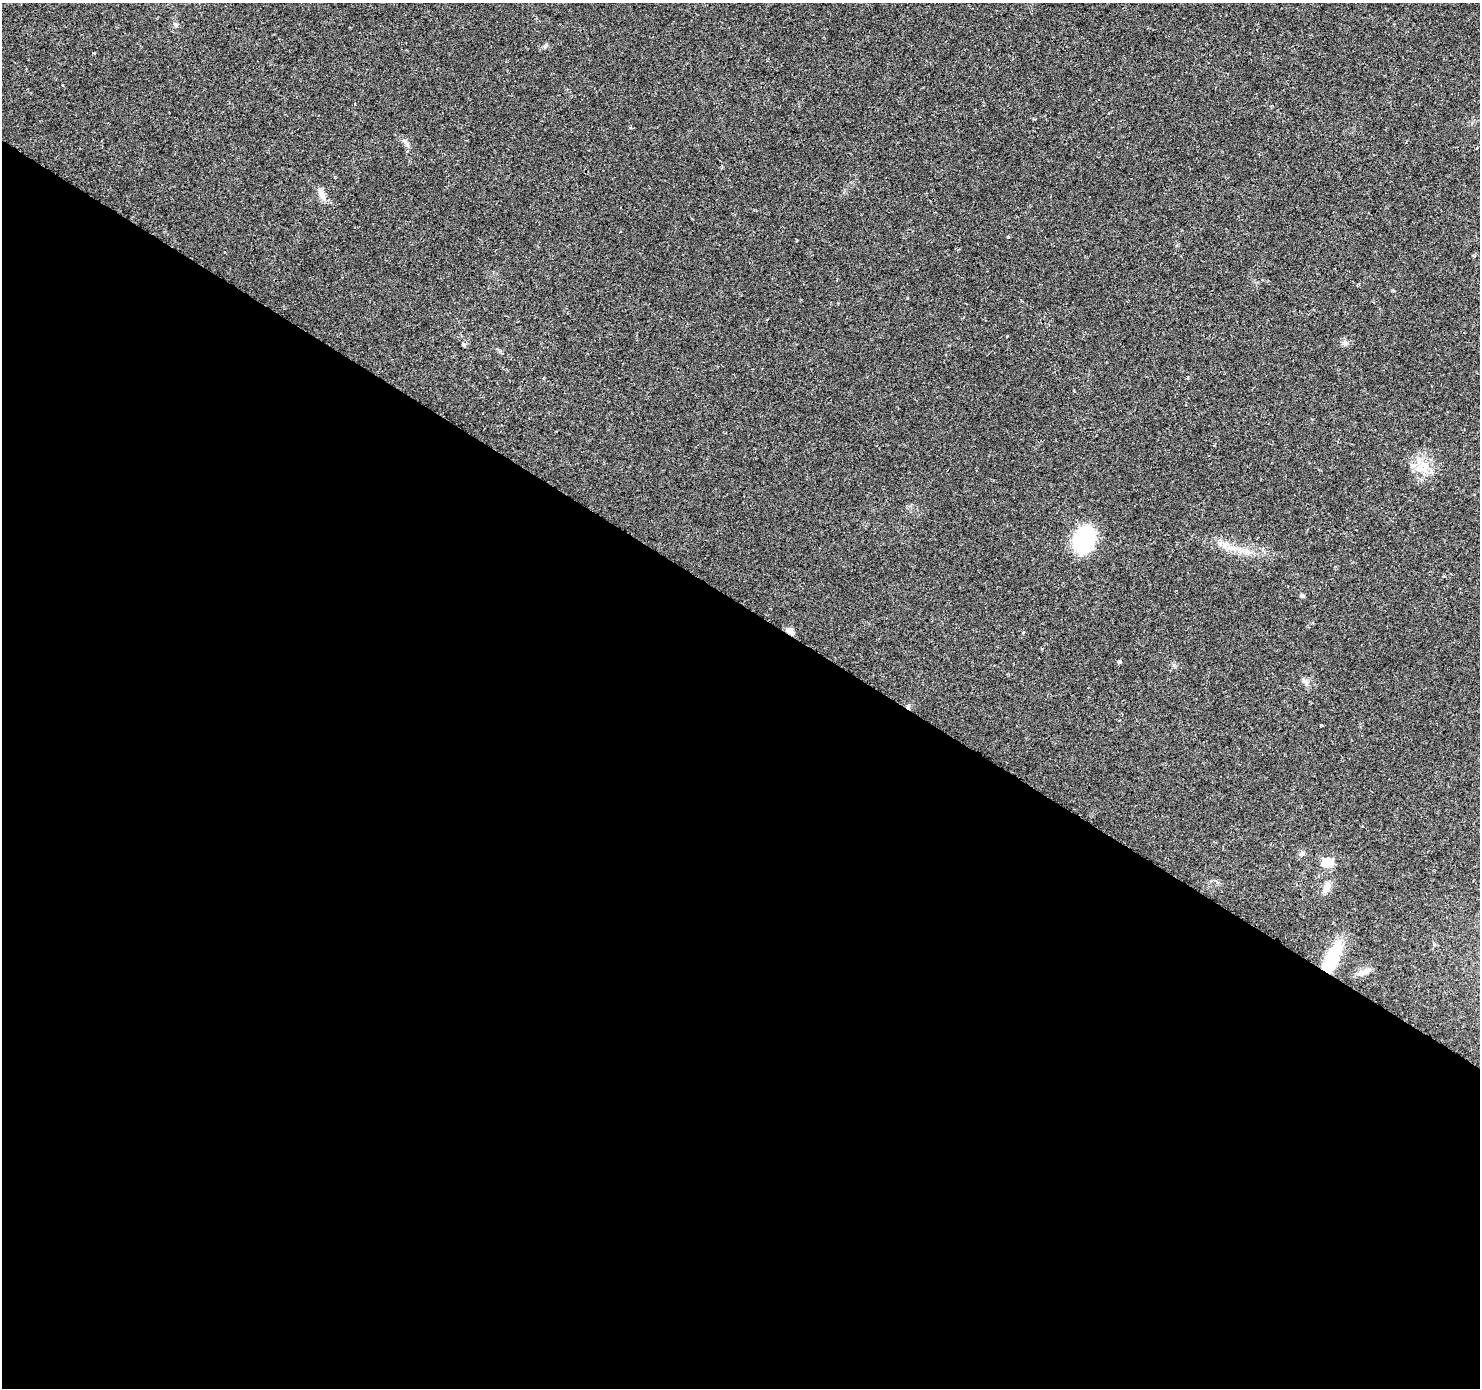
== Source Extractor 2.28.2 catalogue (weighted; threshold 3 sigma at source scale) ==
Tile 14 of 4 x 4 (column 2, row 4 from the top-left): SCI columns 1496-2973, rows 260-1645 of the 5936 x 5993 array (HDU 1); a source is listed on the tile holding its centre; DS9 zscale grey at full resolution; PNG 1482 x 1390 px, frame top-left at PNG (2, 3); no overlay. Shown black and unused: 57% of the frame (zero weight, under 2 of 3 exposures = <1% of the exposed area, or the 3 px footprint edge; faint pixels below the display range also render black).
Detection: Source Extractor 2.28.2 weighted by HDU 2 'WHT'; one run over the whole footprint, this tile lists its part. Background 0.0372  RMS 0.0044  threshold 0.0198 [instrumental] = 3 sigma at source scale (4.5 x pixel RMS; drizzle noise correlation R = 1.50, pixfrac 1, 0.0396/0.0396 arcsec/px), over >= 5 px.
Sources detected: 21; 1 inside a brighter listed object's ellipse — not listed separately; the other 20 listed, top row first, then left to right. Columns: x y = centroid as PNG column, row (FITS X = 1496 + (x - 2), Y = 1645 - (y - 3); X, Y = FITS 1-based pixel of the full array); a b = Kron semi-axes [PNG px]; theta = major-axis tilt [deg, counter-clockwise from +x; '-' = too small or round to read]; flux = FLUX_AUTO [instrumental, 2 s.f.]
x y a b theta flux
545 46 7 4 46 0.79
355 104 3 2 - 0.34
407 144 16 4 -56 1.6
1477 148 3 2 - 0.55
321 194 20 6 -65 2.9
1008 237 5 3 - 0.4
1345 343 8 6 -13 1.3
463 344 6 5 - 0.72
1418 468 11 11 - 4.6
1085 539 27 20 69 30
1225 545 18 10 -32 5.1
1302 595 6 5 - 0.75
790 631 10 7 -46 1.9
1119 662 3 3 - 3.8
1306 682 9 5 66 1.2
1302 853 8 6 48 1.4
1328 862 13 9 16 7.2
1327 887 18 8 69 3.5
1332 958 34 12 65 23
1365 971 18 7 24 2.9
Overlapping masked pixels (flux is a lower limit): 2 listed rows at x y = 790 631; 1332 958
Unlisted compact peaks at least as high as the median listed source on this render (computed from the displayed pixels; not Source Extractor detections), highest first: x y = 1007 336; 907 298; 1393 291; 1174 665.